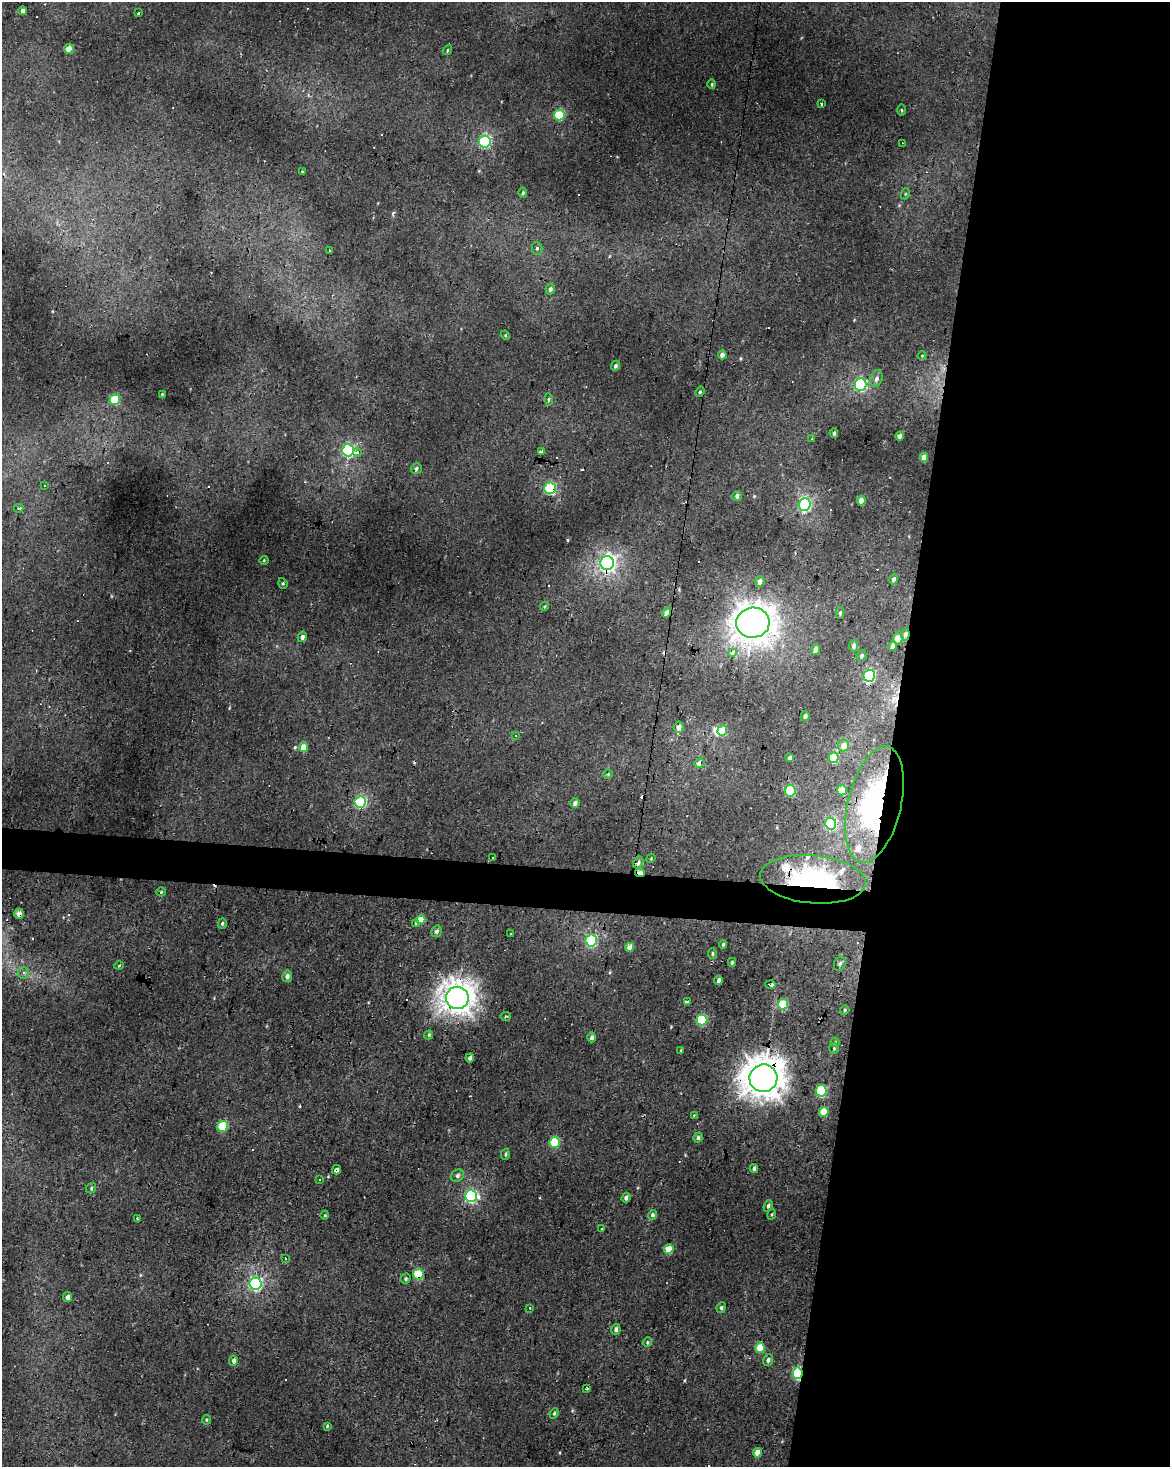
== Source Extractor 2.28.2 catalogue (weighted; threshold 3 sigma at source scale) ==
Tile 8 of 4 x 3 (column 4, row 2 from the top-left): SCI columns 3510-4677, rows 1746-3210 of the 4677 x 4900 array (HDU 1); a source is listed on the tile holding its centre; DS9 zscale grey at full resolution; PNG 1172 x 1469 px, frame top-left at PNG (2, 2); each listed source drawn as its Kron ellipse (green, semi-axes under 4 px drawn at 4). Shown black and unused: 26% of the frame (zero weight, under 2 of 3 exposures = <1% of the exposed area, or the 3 px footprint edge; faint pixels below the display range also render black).
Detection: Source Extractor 2.28.2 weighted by HDU 2 'WHT'; one run over the whole footprint, this tile lists its part. Background 0.0229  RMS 0.0065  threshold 0.0291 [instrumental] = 3 sigma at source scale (4.5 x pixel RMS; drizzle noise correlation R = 1.50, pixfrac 1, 0.0396/0.0396 arcsec/px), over >= 5 px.
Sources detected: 179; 1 inside a brighter object's white glare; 24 cosmic-ray / hot-pixel residue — neither listed nor drawn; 5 inside a brighter listed object's ellipse — not listed separately; the other 149 listed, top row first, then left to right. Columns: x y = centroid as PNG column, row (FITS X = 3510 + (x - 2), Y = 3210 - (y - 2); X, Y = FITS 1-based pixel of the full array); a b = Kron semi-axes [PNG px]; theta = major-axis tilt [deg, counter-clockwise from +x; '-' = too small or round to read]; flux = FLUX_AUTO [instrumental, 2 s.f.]
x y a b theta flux
23 11 4 4 - 3.3
138 13 3 3 - 1.6
69 49 5 4 - 6.3
447 50 5 3 - 0.73
712 84 5 3 - 0.64
821 104 3 3 - 3
902 110 5 3 - 0.59
559 115 5 5 - 31
485 141 6 6 - 84
902 143 4 2 - 0.99
302 172 3 3 - 1.7
523 193 5 4 - 1
905 194 5 3 - 0.65
537 248 6 5 - 1.2
330 251 4 2 - 0.56
550 289 5 4 - 2.2
505 335 5 4 - 0.59
722 355 4 4 - 3.2
922 356 4 4 - 0.52
615 366 5 4 - 1.4
876 378 8 6 72 2.6
860 385 6 6 - 75
700 392 5 4 - 0.88
162 394 4 3 - 0.51
548 399 6 3 89 0.8
115 400 5 5 - 27
834 433 5 3 - 1.5
900 436 4 4 - 2.7
812 439 3 2 - 0.82
348 450 6 5 - 81
542 452 4 3 - 7
357 453 4 3 - 5.8
924 457 4 4 - 6
416 468 5 5 - 1.4
45 485 3 2 - 0.69
550 488 6 5 - 79
737 496 5 5 - 2.3
861 501 5 4 - 5.9
804 504 6 6 - 110
19 508 5 3 - 0.85
264 560 4 4 - 0.72
607 563 7 6 - 220
894 579 5 4 - 2.6
760 581 5 4 - 3.4
283 583 5 4 - 0.96
544 606 4 4 - 0.7
666 612 5 4 - 4.1
840 613 6 4 88 0.93
753 623 17 15 5 690
905 634 6 4 85 2.8
302 637 5 4 - 2.5
898 638 6 5 - 7.6
854 646 6 4 84 2.2
892 646 5 4 - 3.1
816 649 5 4 - 3.8
733 653 3 3 - 4.4
861 656 5 5 - 1.6
869 676 6 5 - 73
805 716 5 4 - 1.7
679 727 6 5 - 3.7
722 731 5 4 - 15
515 736 4 4 - 0.76
844 745 6 5 - 5.2
303 747 5 4 - 8.7
790 758 4 3 - 2
833 758 5 5 - 26
699 763 5 4 - 4
608 774 4 4 - 0.83
842 790 5 5 - 16
790 791 5 5 - 40
360 802 6 5 - 76
575 803 5 4 - 2.1
874 805 59 26 77 120
831 824 6 5 - 54
492 857 3 3 - 0.96
651 858 5 3 - 0.59
638 862 6 4 60 1.9
640 872 5 3 - 9.1
813 879 53 24 -5 97
161 892 5 4 - 0.76
19 914 5 4 - 4.8
421 920 4 4 - 9.7
222 923 5 4 - 1
416 924 3 3 - 2.4
436 931 6 5 - 2.2
511 933 3 2 - 1
591 941 6 5 - 68
723 944 4 3 - 1.1
630 947 4 4 - 5.4
713 954 5 4 - 1.1
732 962 4 3 - 0.81
840 964 7 5 68 1.6
119 966 4 3 - 0.69
23 973 6 5 - 1.4
287 976 6 5 - 2.4
718 980 4 3 - 2.1
771 984 5 3 - 4.2
457 998 11 11 - 630
687 1002 4 3 - 24
783 1004 5 5 - 21
845 1010 5 4 - 0.86
506 1016 5 3 - 1.4
702 1020 5 5 - 33
429 1035 5 4 - 0.91
592 1037 5 4 - 1.7
835 1042 5 4 - 0.67
834 1048 5 4 - 0.92
681 1050 3 3 - 0.63
470 1058 4 4 - 2.1
763 1078 14 13 - 1000
821 1091 5 5 - 48
824 1112 5 4 - 15
694 1116 3 2 - 1.1
222 1126 5 5 - 30
698 1138 5 4 - 1.4
555 1142 5 5 - 31
505 1154 5 4 - 0.9
754 1168 4 3 - 1.2
337 1170 4 4 - 3
458 1176 7 5 47 1.6
320 1179 2 2 - 0.56
91 1188 5 4 - 0.84
471 1196 6 6 - 99
626 1198 5 4 - 2.2
768 1206 6 4 67 1.3
772 1214 5 3 - 0.71
325 1215 4 3 - 0.53
652 1215 5 4 - 1.5
137 1218 3 3 - 0.76
601 1228 3 2 - 0.62
669 1249 5 4 - 14
286 1258 3 3 - 1.1
418 1274 5 5 - 28
405 1279 5 4 - 1.1
256 1284 6 6 - 110
68 1297 5 4 - 2.6
530 1308 3 2 - 0.79
721 1308 5 4 - 1.4
616 1329 5 4 - 1.9
647 1342 5 4 - 0.75
760 1348 5 4 - 14
768 1360 6 5 - 2
234 1361 5 4 - 1.9
798 1373 6 5 - 58
587 1389 3 3 - 1.5
554 1413 5 4 - 0.94
206 1420 5 3 - 0.67
327 1426 3 3 - 0.67
757 1453 5 4 - 6
Overlapping masked pixels (flux is a lower limit): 14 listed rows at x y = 23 11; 550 488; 607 563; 753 623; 905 634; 699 763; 874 805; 640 872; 813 879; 19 914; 457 998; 763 1078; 418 1274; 798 1373